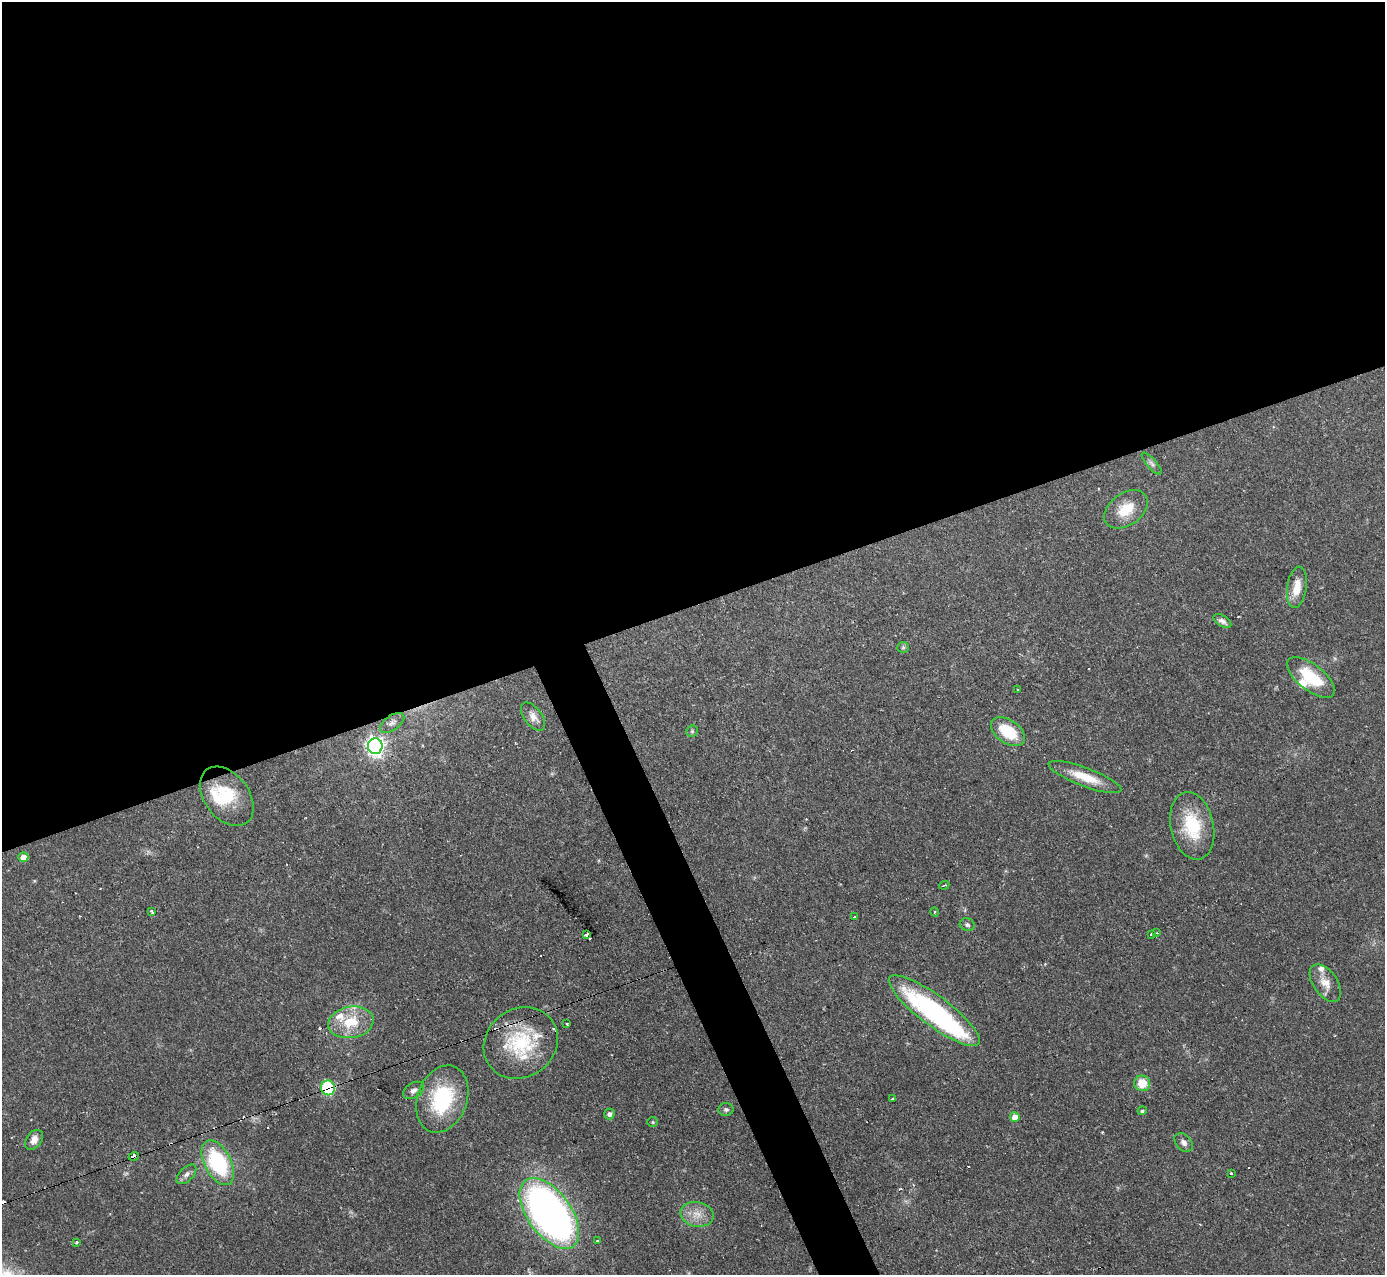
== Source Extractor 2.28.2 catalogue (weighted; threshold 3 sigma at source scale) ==
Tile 2 of 4 x 4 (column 2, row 1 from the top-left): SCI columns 1384-2766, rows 3966-5238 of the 5533 x 5515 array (HDU 1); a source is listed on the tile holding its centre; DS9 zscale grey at full resolution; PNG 1387 x 1277 px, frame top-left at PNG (2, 2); each listed source drawn as its Kron ellipse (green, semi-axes under 4 px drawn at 4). Shown black and unused: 50% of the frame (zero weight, under 2 of 3 exposures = <1% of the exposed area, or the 3 px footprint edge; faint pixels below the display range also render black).
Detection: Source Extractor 2.28.2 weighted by HDU 2 'WHT'; one run over the whole footprint, this tile lists its part. Background 0.121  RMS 0.0064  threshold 0.0289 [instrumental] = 3 sigma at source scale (4.5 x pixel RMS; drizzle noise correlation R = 1.50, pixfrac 1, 0.05/0.05 arcsec/px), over >= 5 px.
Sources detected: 64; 1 too faint to see at this stretch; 1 inside a brighter object's white glare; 7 cosmic-ray / hot-pixel residue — neither listed nor drawn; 6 inside a brighter listed object's ellipse — not listed separately; the other 49 listed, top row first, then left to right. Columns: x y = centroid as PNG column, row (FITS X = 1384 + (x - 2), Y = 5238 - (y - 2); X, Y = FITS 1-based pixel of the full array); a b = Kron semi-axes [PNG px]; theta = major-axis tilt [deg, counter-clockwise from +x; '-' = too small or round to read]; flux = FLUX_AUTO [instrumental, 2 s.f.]
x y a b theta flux
1152 464 14 5 -48 2.2
1126 509 24 16 36 15
1297 587 21 9 82 10
1222 621 10 5 -33 2.5
903 647 6 5 - 1.1
1311 677 28 13 -38 27
1017 689 2 2 - 0.56
533 716 16 9 -53 5.2
392 723 14 7 35 3.2
692 731 6 5 - 1
1008 732 19 11 -35 23
375 746 8 7 - 290
1085 777 38 9 -20 16
227 796 33 22 -53 27
1192 826 34 21 -77 31
23 857 5 5 - 7.7
944 885 5 2 - 0.81
151 911 3 3 - 3.4
935 912 5 3 - 0.51
855 917 3 2 - 1.3
967 925 7 6 - 1.7
1156 933 3 3 - 0.82
1151 934 3 3 - 1.4
586 935 4 3 - 19
1325 983 21 12 -55 7.7
934 1011 55 15 -37 120
351 1022 23 15 10 19
567 1024 3 3 - 1.6
521 1043 39 34 37 49
1142 1083 8 7 - 12
328 1088 7 7 - 57
414 1090 11 7 33 2.9
442 1099 34 25 70 51
892 1099 3 2 - 0.64
726 1109 7 6 - 1.6
1142 1111 4 4 - 1.2
609 1114 5 5 - 2.3
1015 1117 5 5 - 6
653 1122 5 4 - 0.88
34 1140 11 7 53 4.6
1184 1143 11 7 -46 3
134 1156 5 3 - 7.4
218 1163 24 13 -63 61
186 1174 12 6 45 2.9
1231 1174 3 3 - 5.7
549 1213 41 22 -54 340
697 1214 17 12 -12 8.9
597 1241 4 3 - 0.59
77 1242 3 3 - 1.1
Overlapping masked pixels (flux is a lower limit): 3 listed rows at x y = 521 1043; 328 1088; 134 1156